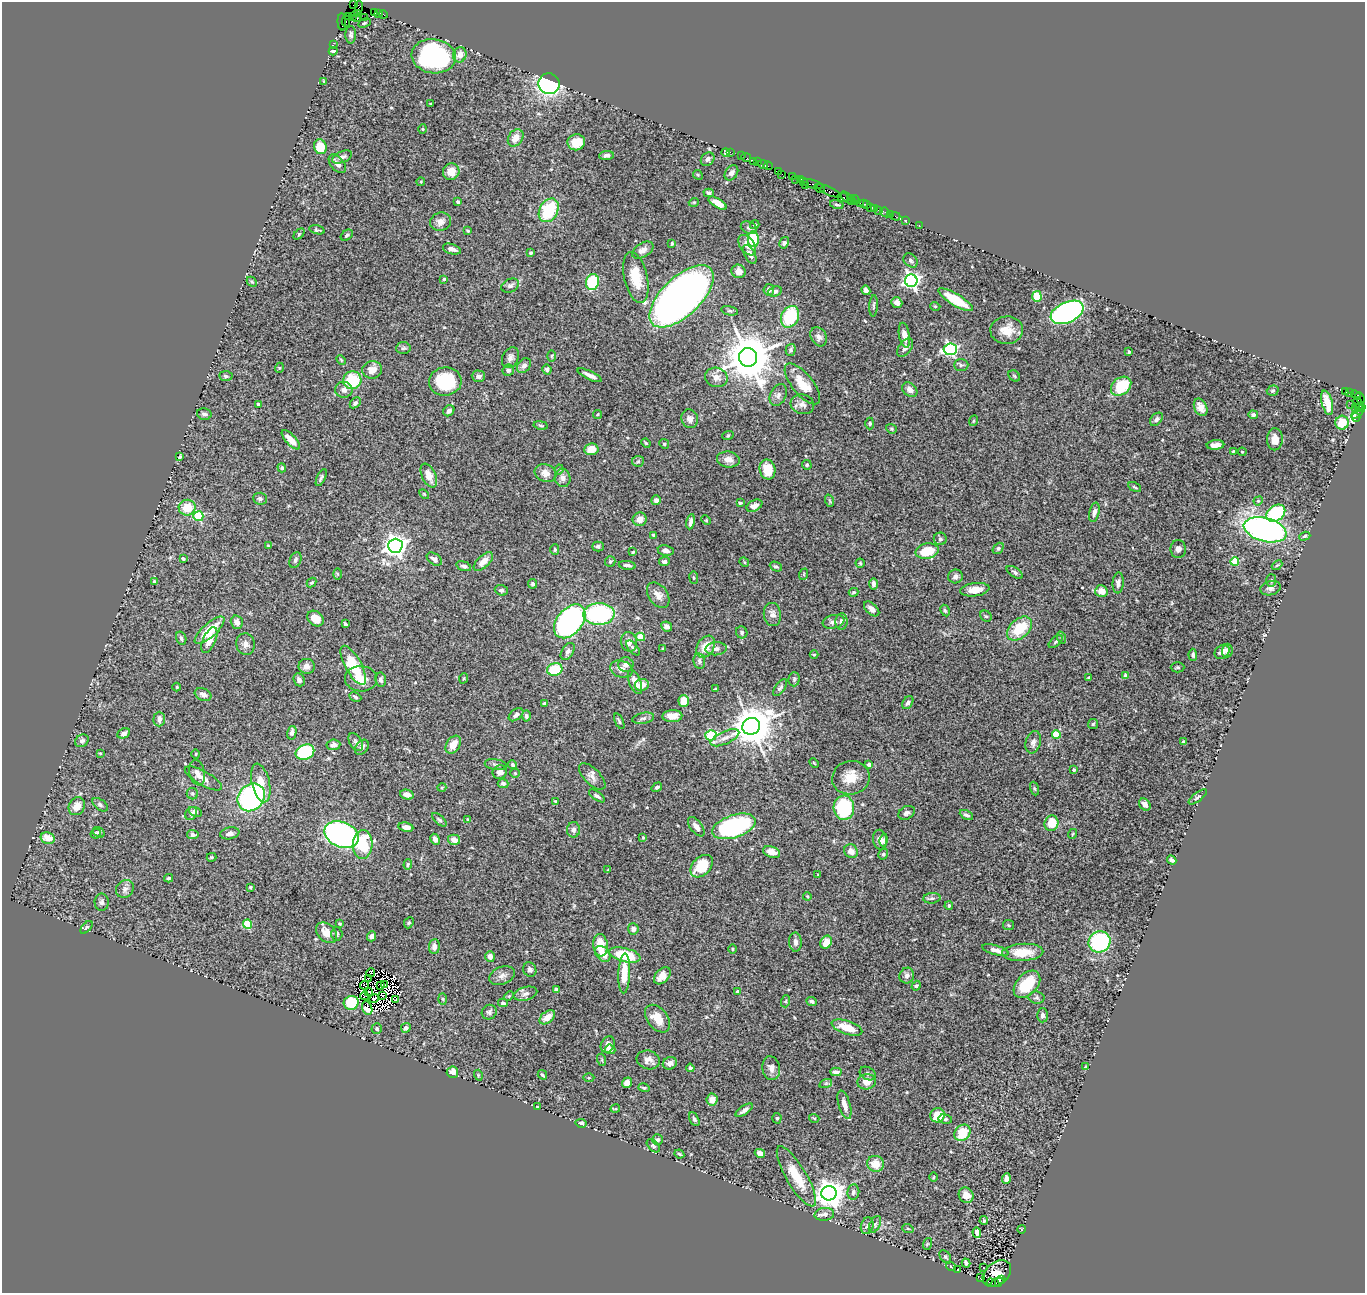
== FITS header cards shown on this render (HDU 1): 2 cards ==
NAXIS1  =                 1363
NAXIS2  =                 1291

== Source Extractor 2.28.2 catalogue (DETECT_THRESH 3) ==
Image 1363 x 1291 px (HDU 1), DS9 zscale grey, 1 PNG px = 1 image px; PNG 1367 x 1295 px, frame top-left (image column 1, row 1291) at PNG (2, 2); each listed source drawn as its Kron ellipse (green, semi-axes under 4 px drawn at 4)
Background 1.67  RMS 0.047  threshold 0.14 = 3 sigma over >= 5 px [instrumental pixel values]
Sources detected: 526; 5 with non-positive FLUX_AUTO (blend fragments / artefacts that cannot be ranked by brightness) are neither listed nor drawn; of the other 521, the 500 brightest by FLUX_AUTO listed and drawn (21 fainter detections omitted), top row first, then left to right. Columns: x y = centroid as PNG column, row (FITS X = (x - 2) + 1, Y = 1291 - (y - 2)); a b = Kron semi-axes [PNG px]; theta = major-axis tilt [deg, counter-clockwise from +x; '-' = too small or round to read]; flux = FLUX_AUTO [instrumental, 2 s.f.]
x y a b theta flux
354 5 3 2 - 28
359 7 6 3 87 120
374 12 3 2 - 120
358 13 4 3 - 72
378 13 4 2 - 130
383 14 4 2 - 90
352 16 2 2 - 25
348 17 2 2 - 48
357 18 3 2 - 120
364 18 3 2 - 56
346 21 6 3 -88 140
342 22 9 3 -86 360
364 23 6 4 27 4.7
351 35 9 5 -90 7.1
333 45 2 2 - 35
333 51 4 3 - 4.5
460 55 8 6 70 24
434 56 22 17 -7 560
324 81 3 3 - 3.3
549 84 11 10 - 520
430 104 3 2 - 2.8
423 129 5 3 - 2.8
516 138 9 7 56 30
576 142 9 8 - 52
320 147 7 6 - 66
730 152 2 2 - 51
726 153 4 4 - 7.6
606 155 7 4 7 10
741 156 2 2 - 72
342 157 10 5 23 13
746 158 5 2 - 97
708 159 7 6 - 11
753 161 2 2 - 110
757 162 2 2 - 63
337 164 11 6 -48 14
763 165 5 3 - 220
768 166 5 3 - 35
778 171 4 2 - 140
451 172 8 8 - 34
731 173 8 6 55 10
782 174 2 2 - 8.5
698 175 5 4 - 3.5
792 176 3 3 - 140
796 179 3 2 - 24
801 179 3 2 - 88
421 182 4 4 - 2.6
803 182 4 3 - 170
812 184 11 3 -15 810
805 185 4 3 - 60
820 188 5 3 - 120
829 191 13 3 -24 630
709 193 5 4 - 5.4
844 197 6 3 -23 290
847 198 8 3 -41 250
851 200 5 3 - 250
855 200 5 2 - 92
458 202 3 3 - 8.6
694 202 5 3 - 2.8
718 203 10 4 -30 27
860 203 2 2 - 180
863 204 3 2 - 120
837 205 7 4 -14 5.1
867 205 3 2 - 110
871 207 4 2 - 99
874 208 3 2 - 93
549 210 12 9 61 150
878 210 2 2 - 25
885 212 5 3 - 170
890 214 2 2 - 28
895 216 5 2 - 72
906 220 2 2 - 18
440 222 10 9 - 19
755 225 5 4 - 4.3
919 225 2 2 - 21
749 228 8 6 -25 9
317 230 8 3 -14 4.7
468 231 4 3 - 3.5
299 234 6 4 46 3.8
347 235 7 4 40 6.3
753 239 8 5 -87 140
784 243 6 4 57 7
672 244 3 2 - 3.4
747 245 11 7 -54 24
452 249 9 5 -18 13
643 250 12 7 31 19
530 253 3 3 - 5.3
750 254 10 5 -62 13
910 260 8 6 -47 7.1
738 271 7 6 - 20
636 278 26 11 -77 81
444 279 4 3 - 3.7
911 281 6 6 - 990
252 282 6 4 -43 4.5
592 282 8 6 75 140
510 286 9 6 25 10
769 290 6 5 - 15
866 290 5 4 - 11
775 292 7 5 23 9.5
682 296 40 19 43 2700
1037 296 5 4 - 69
956 300 20 6 -31 89
897 303 6 5 - 15
874 306 11 3 87 5.7
935 306 5 3 - 2.5
730 311 8 4 -12 6
1067 312 17 10 24 750
790 317 11 8 63 160
1007 330 16 13 7 47
904 335 13 5 -79 22
819 337 10 7 -61 14
403 348 7 6 - 6
905 348 10 6 53 13
950 349 6 6 - 590
791 350 6 5 - 7
1129 352 3 3 - 3.8
552 356 6 4 90 3.3
748 357 9 9 - 14000
510 358 11 8 62 13
341 360 5 3 - 3.2
961 365 7 6 - 6.7
524 366 8 6 53 13
279 368 5 3 - 2.7
372 370 10 8 9 25
508 370 6 5 - 8.5
547 370 5 4 - 7
590 375 13 3 -25 15
226 376 7 5 -5 6.9
478 376 6 5 - 11
1014 376 6 5 - 4.6
716 377 11 9 -20 20
352 380 9 9 - 120
445 381 16 14 6 150
802 384 25 10 -51 58
1121 386 11 8 39 120
344 390 8 8 - 17
910 390 8 6 -40 18
1273 391 6 5 - 4.8
1345 391 3 3 - 440
1349 392 3 3 - 87
778 395 11 8 64 13
1356 395 6 3 -42 75
1360 398 6 3 -63 200
355 403 6 4 45 8.5
1327 403 12 5 -75 46
1358 403 6 3 -66 290
258 404 3 3 - 6.1
802 404 12 9 -17 17
1351 405 2 2 - 53
1201 407 9 6 -64 28
1355 407 4 3 - 190
1360 408 3 2 - 190
449 411 6 5 - 12
1358 412 9 4 45 120
204 414 7 5 -13 9.4
597 414 5 3 - 2.9
1253 415 4 4 - 7.6
1356 417 4 3 - 240
690 419 9 8 - 14
1156 419 7 5 46 8.3
973 421 5 3 - 2.6
870 423 6 4 -88 4.7
1342 423 7 6 - 60
541 425 7 3 -10 3.7
891 429 6 4 -21 3.8
728 435 6 3 20 3.4
1275 439 11 8 87 26
291 440 12 5 -47 36
646 443 5 4 - 3.5
664 444 5 4 - 3.6
1215 445 9 5 5 17
591 449 7 6 - 39
1233 451 4 3 - 2.9
1242 452 4 4 - 2.9
179 457 4 2 - 4
728 459 11 8 -7 22
638 461 6 5 - 5.7
807 465 5 4 - 5.8
282 468 5 4 - 5.1
559 470 5 4 - 4.2
767 470 10 8 -77 66
546 473 11 8 -19 23
429 476 12 7 -65 30
321 477 9 4 65 6.6
563 478 9 8 - 13
1135 487 7 3 -28 4.1
424 494 6 3 -45 3.2
260 499 7 6 - 7.4
656 500 5 4 - 11
830 501 6 4 -70 4.2
1258 501 5 4 - 3.4
740 503 4 3 - 4.6
754 506 8 5 27 18
187 508 8 8 - 64
1094 512 10 5 77 11
1276 513 10 7 36 200
198 516 5 5 - 180
640 519 7 6 - 27
706 520 5 4 - 3
691 522 8 3 80 11
1265 530 22 12 -14 960
654 535 4 3 - 4.1
1305 536 6 4 18 4.9
940 539 6 6 - 6.2
268 546 4 3 - 3.1
395 546 7 7 - 2200
598 546 6 5 - 7.2
998 548 6 4 49 5
555 549 5 4 - 4.6
1178 549 9 7 89 12
666 550 8 5 -11 13
927 551 11 7 10 82
633 552 4 3 - 3.2
183 558 3 3 - 7.3
434 559 8 5 -36 11
295 560 8 5 65 7.8
610 561 5 5 - 5.2
1235 561 4 4 - 120
483 562 12 6 43 23
664 562 5 4 - 7.2
744 562 5 4 - 3.5
860 563 4 4 - 3.5
627 565 8 4 -8 9.1
1277 565 6 3 42 3.7
464 566 8 4 -17 7.5
776 567 6 4 -22 5.5
1015 572 9 4 -34 7
338 574 6 4 -88 3.5
804 574 6 3 72 3
955 576 7 7 - 11
694 578 6 4 -83 4
1271 580 6 5 - 5.1
154 582 3 3 - 6
312 583 5 3 - 3.9
1118 583 10 5 85 13
533 584 5 4 - 5.4
873 584 6 4 -89 8.2
1270 588 10 7 15 11
501 590 6 5 - 6.3
975 590 14 6 7 32
1101 591 6 6 - 29
854 592 5 3 - 3.4
658 595 14 9 -54 23
872 609 9 5 -42 17
945 610 6 4 -62 4.5
599 614 15 11 2 340
772 614 12 8 -84 18
986 616 6 5 - 4.7
315 619 9 7 -40 40
570 621 19 12 50 730
841 621 8 6 87 11
237 622 7 6 - 14
833 622 11 6 11 13
345 624 4 3 - 4
667 627 6 4 -27 12
1020 629 14 9 41 94
209 630 19 7 42 86
742 632 6 5 - 7.1
640 637 4 4 - 68
181 638 6 5 - 7.5
1062 638 6 4 -71 4.7
209 640 14 6 66 26
629 642 10 8 -79 20
1056 642 8 4 41 5.2
246 644 11 9 -78 17
705 647 12 8 58 40
633 648 9 4 -48 6.4
663 649 3 2 - 2.7
716 649 10 6 5 15
568 651 9 5 58 9.6
1227 651 7 5 85 10
1222 652 8 6 38 16
814 655 4 3 - 2.8
1193 655 6 4 -86 6.2
699 661 8 6 -81 7.4
626 664 7 7 - 14
353 665 22 8 -61 130
307 666 8 7 - 15
1178 667 7 5 -1 5.3
555 669 8 6 16 120
621 669 11 8 -17 19
1126 676 4 3 - 8
464 678 5 3 - 3.4
1089 678 4 3 - 3.9
361 679 16 12 -1 38
794 679 7 5 88 5.9
299 680 7 5 -66 11
381 680 7 5 -84 10
635 682 13 6 -68 32
642 685 7 6 - 31
177 687 4 3 - 2.7
780 688 10 5 53 7
715 689 4 2 - 3.3
203 694 8 6 -22 14
355 697 6 3 -26 4.6
684 701 6 5 - 47
544 703 4 3 - 4.3
908 703 7 5 60 9.3
516 715 8 5 38 12
526 716 5 4 - 8.9
672 716 10 6 2 25
643 718 11 5 11 10
159 719 7 5 89 15
619 721 8 3 -66 4.6
1093 724 5 5 - 4
751 726 9 8 - 10000
124 733 6 4 25 11
292 733 7 4 78 9.9
711 735 5 5 - 170
1056 735 4 4 - 98
725 738 15 6 24 20
82 741 7 6 - 9.8
356 742 10 6 -60 10
1033 742 11 7 75 14
1183 742 4 3 - 3.6
333 745 7 5 6 14
453 745 10 6 58 35
362 747 8 6 55 13
305 752 9 7 23 230
100 753 4 3 - 3.2
196 754 5 3 - 3.4
814 763 5 3 - 3
869 764 4 3 - 15
496 765 11 5 -9 8.6
513 765 5 4 - 5.4
1074 770 3 3 - 6.8
500 772 7 6 - 19
197 773 13 8 -77 15
515 773 4 4 - 3.3
592 776 17 8 -45 18
203 778 21 7 -29 21
851 778 19 17 11 54
261 783 19 9 -77 48
503 783 5 4 - 7.6
442 787 4 3 - 2.6
657 787 6 4 32 6.1
1034 788 7 3 -71 4.3
192 794 6 5 - 5.3
407 795 7 5 -13 12
597 796 9 4 -35 8.3
251 797 15 12 49 510
1198 797 11 3 37 5.1
555 801 4 3 - 2.6
1145 804 6 5 - 14
100 805 9 5 -39 7.6
77 806 9 8 - 30
844 808 12 10 -88 240
195 812 7 4 -20 8.7
907 813 9 6 28 11
191 814 7 5 56 7.5
966 815 7 4 -27 9.7
468 819 3 3 - 2.8
439 820 9 4 -41 6
1052 823 8 7 - 58
734 826 22 11 19 400
406 827 7 4 -10 20
696 827 11 6 -52 18
574 830 8 6 -89 10
99 832 6 4 -33 6.3
230 833 9 6 12 10
96 834 5 5 - 5.1
1072 834 5 3 - 2.6
193 835 6 4 -6 10
342 835 18 12 -23 830
48 838 7 5 -22 36
643 838 4 3 - 3.5
435 839 6 4 -61 13
454 840 6 5 - 21
880 840 10 7 -81 16
884 840 6 3 77 6.5
363 844 14 9 87 150
851 851 7 6 - 20
772 852 9 5 -19 31
883 854 5 4 - 6.1
212 857 5 4 - 4.5
1172 860 5 4 - 7.3
408 864 5 4 - 4.5
702 866 13 9 47 89
608 870 4 4 - 2.5
818 875 3 3 - 2.6
169 878 4 3 - 4.5
250 887 3 3 - 4.1
125 889 10 8 44 14
807 896 4 3 - 2.6
932 898 8 5 3 7.3
102 902 8 7 - 8.8
949 906 4 4 - 5.3
409 923 6 4 66 4.1
247 924 4 4 - 120
340 924 3 3 - 4.1
1008 925 5 5 - 4.3
86 927 8 4 49 4.7
633 929 5 5 - 13
327 933 12 8 -43 38
337 934 7 6 - 5.8
372 936 5 4 - 10
795 942 9 6 -88 13
826 942 7 5 57 35
1099 942 11 10 - 290
600 945 11 7 -83 59
434 947 7 5 86 15
732 949 5 3 - 3.2
995 950 14 4 -16 21
1023 952 21 8 3 68
603 954 9 6 -48 32
625 955 16 7 -14 130
490 956 5 5 - 16
530 970 7 6 - 10
371 973 4 2 - 7.2
624 973 20 6 88 63
502 976 13 8 21 17
662 976 10 6 46 31
907 976 8 7 - 11
369 979 3 2 - 4.2
385 984 3 2 - 2.6
1027 984 16 10 46 120
364 985 4 2 - 3.1
380 986 3 2 - 2.7
916 986 5 4 - 5.2
556 989 3 3 - 5.5
368 991 3 2 - 4.5
738 991 3 3 - 8.9
525 994 12 6 16 13
383 995 3 2 - 3.5
364 996 4 2 - 8.3
509 996 5 3 - 3.4
1036 998 8 6 -9 7.3
374 999 5 4 - 5.5
443 999 5 3 - 3.3
395 1000 4 3 - 6.2
786 1001 6 4 72 4
812 1001 5 4 - 7.7
351 1003 7 7 - 120
503 1003 5 3 - 6.2
367 1008 7 5 -66 20
489 1012 8 7 - 8.9
1042 1015 7 5 90 13
547 1017 9 5 38 27
657 1019 15 10 -52 50
847 1027 16 6 -19 57
406 1028 5 4 - 8
377 1029 5 5 - 6.8
608 1045 8 6 60 16
610 1049 5 4 - 22
602 1060 6 4 -72 4.1
648 1060 12 9 -18 21
670 1063 7 6 - 15
1086 1067 4 3 - 4.5
690 1068 4 4 - 6.6
771 1068 12 9 -80 20
452 1072 6 5 - 25
836 1072 5 4 - 11
868 1073 8 6 -31 8.1
478 1075 5 3 - 3.3
542 1075 5 3 - 4.2
589 1078 5 3 - 3.2
867 1082 9 7 7 28
627 1083 5 4 - 21
826 1083 6 4 19 5.6
644 1088 5 4 - 3.3
712 1100 6 5 - 26
844 1105 14 6 -73 25
537 1107 3 2 - 2.6
615 1109 5 3 - 2.7
744 1110 10 4 34 12
937 1115 7 7 - 55
777 1118 5 4 - 4.4
814 1118 5 3 - 2.7
694 1119 7 4 -61 6.2
945 1119 7 4 -10 6.3
581 1123 6 4 -10 8.1
962 1133 9 7 47 73
658 1139 5 5 - 7.6
653 1146 8 5 -46 5.9
760 1153 5 4 - 17
679 1154 5 3 - 4.1
876 1164 8 8 - 46
796 1176 34 10 -59 82
934 1177 5 3 - 2.9
1006 1178 5 4 - 18
853 1192 8 6 83 9.6
829 1193 7 7 - 3800
966 1195 8 7 - 32
824 1214 10 6 6 16
984 1221 4 3 - 5
875 1224 9 5 64 8.4
867 1226 8 6 72 11
908 1229 6 3 -20 3.2
1021 1229 4 3 - 2.4
977 1232 5 4 - 15
927 1244 6 3 71 3
945 1257 7 5 -51 5.3
966 1263 4 3 - 6
951 1267 5 3 - 2.8
984 1268 3 2 - 5.2
958 1270 3 2 - 2.9
997 1274 16 11 39 110
981 1278 3 3 - 3
1001 1279 3 2 - 230
997 1282 7 3 23 330
991 1283 5 3 - 360
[21 fainter detections neither listed nor drawn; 5 non-positive-flux detections neither listed nor drawn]